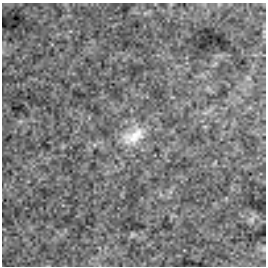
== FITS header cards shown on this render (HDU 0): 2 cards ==
NAXIS1  =                  264
NAXIS2  =                  264

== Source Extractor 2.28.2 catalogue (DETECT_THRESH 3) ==
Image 264 x 264 px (HDU 0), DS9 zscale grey, 1 PNG px = 1 image px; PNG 268 x 268 px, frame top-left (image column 1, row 264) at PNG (2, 3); no overlay
Background 8.28e-34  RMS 1.4e-32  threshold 4.27e-32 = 3 sigma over >= 5 px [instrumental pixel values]
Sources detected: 7; all 7 listed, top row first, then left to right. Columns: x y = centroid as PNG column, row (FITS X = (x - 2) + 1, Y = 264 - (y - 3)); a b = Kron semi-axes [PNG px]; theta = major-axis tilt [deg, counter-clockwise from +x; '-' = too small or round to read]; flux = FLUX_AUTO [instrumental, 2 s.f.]
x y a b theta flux
248 78 8 4 -45 1.9e-30
20 121 7 4 -18 1.7e-30
205 126 6 4 19 1.1e-30
133 136 38 21 31 3.4e-29
252 219 10 7 46 3.5e-30
132 235 7 5 69 1.5e-30
264 249 8 4 82 1.4e-30